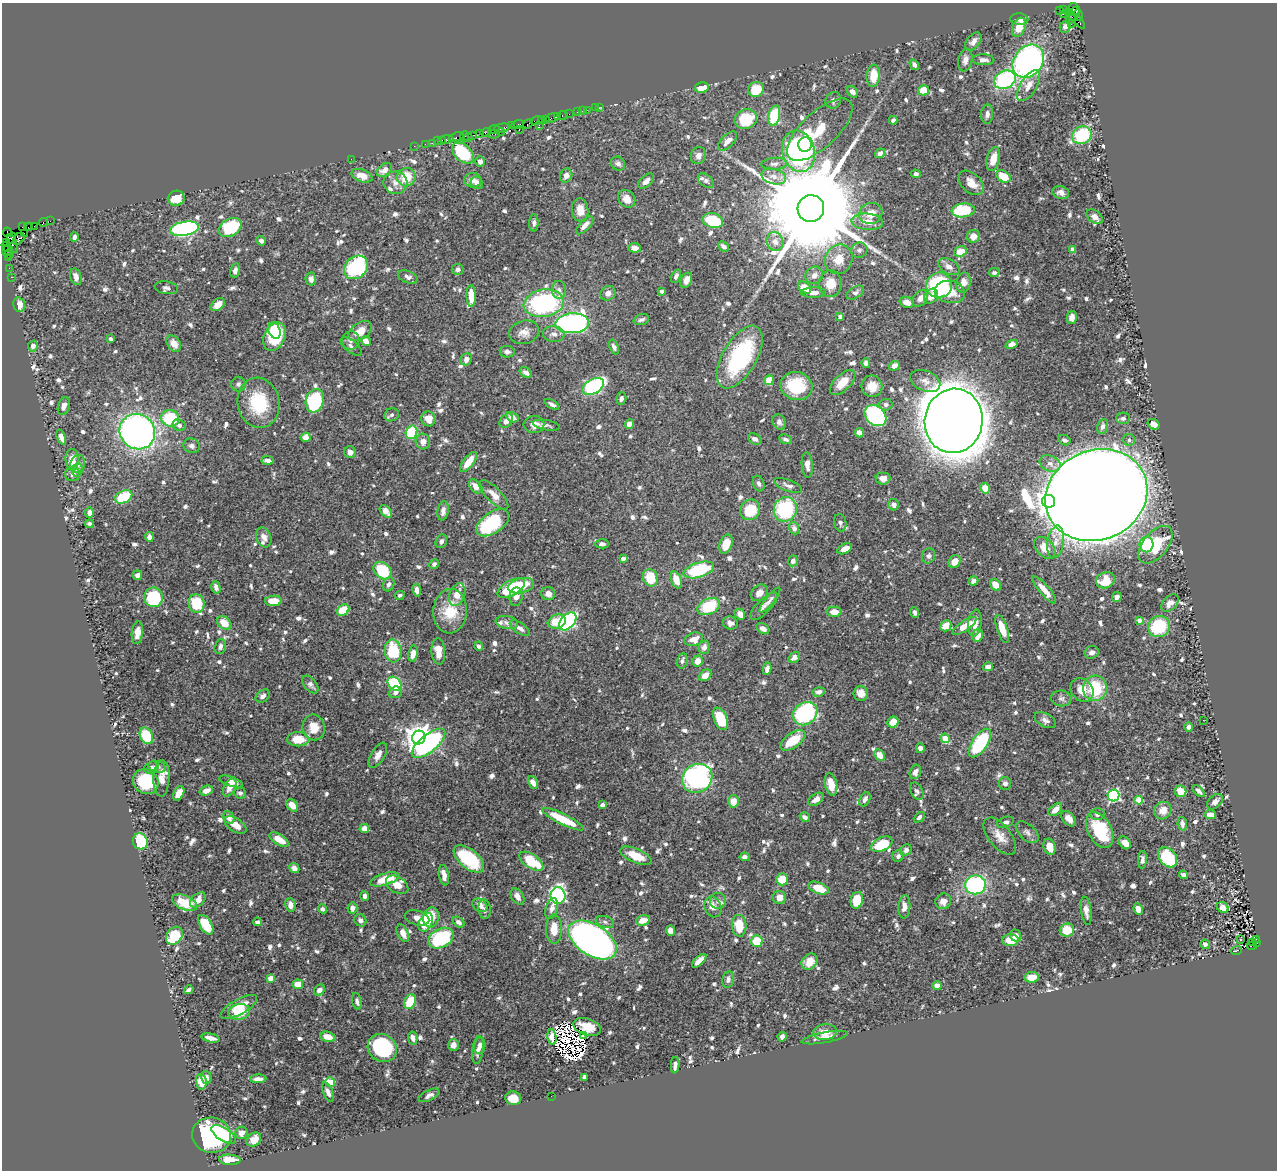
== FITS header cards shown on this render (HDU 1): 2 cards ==
NAXIS1  =                 1275
NAXIS2  =                 1168

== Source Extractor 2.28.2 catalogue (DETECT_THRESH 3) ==
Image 1275 x 1168 px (HDU 1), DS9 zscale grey, 1 PNG px = 1 image px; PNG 1279 x 1172 px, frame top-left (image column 1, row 1168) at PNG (2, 3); each listed source drawn as its Kron ellipse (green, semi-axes under 4 px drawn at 4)
Background 0.788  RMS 0.018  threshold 0.0536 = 3 sigma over >= 5 px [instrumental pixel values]
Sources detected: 940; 7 with non-positive FLUX_AUTO (blend fragments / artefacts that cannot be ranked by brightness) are neither listed nor drawn; of the other 933, the 500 brightest by FLUX_AUTO listed and drawn (433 fainter detections omitted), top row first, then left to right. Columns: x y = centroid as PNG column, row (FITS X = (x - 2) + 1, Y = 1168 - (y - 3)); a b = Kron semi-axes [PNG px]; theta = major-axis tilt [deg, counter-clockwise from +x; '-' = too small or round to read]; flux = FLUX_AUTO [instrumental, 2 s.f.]
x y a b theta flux
1059 10 3 3 - 310
1063 10 3 3 - 38
1074 10 6 5 - 250
1069 12 3 3 - 320
1063 14 2 2 - 15
1073 15 9 5 57 360
1078 15 6 4 -71 370
1019 19 9 5 -4 3.8
1076 20 12 3 -46 200
1071 24 2 2 - 18
1019 27 10 6 68 19
1065 27 6 5 - 4.7
973 41 10 6 50 7.5
965 60 11 7 80 7.2
983 60 11 5 -2 6.6
1028 61 18 14 53 380
914 65 5 4 - 3.6
873 76 11 6 85 23
1005 80 11 9 28 140
1029 86 17 8 59 12
702 88 7 5 11 16
756 89 8 7 - 31
923 90 6 5 - 20
852 92 6 4 -52 6.3
833 100 8 7 - 4.2
595 108 2 2 - 5.7
599 108 3 2 - 22
587 110 2 2 - 25
582 111 2 2 - 13
577 112 3 2 - 61
569 114 2 2 - 14
987 114 9 6 88 5.3
563 115 5 3 - 96
558 116 3 2 - 65
774 116 10 5 77 63
552 118 7 3 21 130
746 119 11 9 24 56
537 120 6 3 15 78
542 120 4 3 - 110
546 120 2 2 - 30
893 120 4 4 - 3.6
518 124 6 3 15 120
528 124 5 3 - 80
539 125 2 2 - 12
511 126 4 2 - 34
502 128 8 3 13 310
494 129 6 2 18 63
519 129 3 2 - 54
820 130 41 17 43 52
486 132 6 3 16 120
501 132 4 2 - 59
480 133 4 2 - 80
494 134 6 2 0 66
472 135 2 2 - 7.1
1082 135 10 8 29 75
465 136 5 3 - 78
456 137 8 2 18 58
468 137 4 3 - 90
447 139 6 3 2 140
442 140 3 3 - 71
438 141 3 2 - 39
728 141 12 6 45 8.9
432 143 2 2 - 22
425 144 2 2 - 32
805 145 7 6 - 49
414 146 2 2 - 20
799 151 21 16 -74 220
463 153 13 8 -41 53
880 153 5 4 - 4.5
698 156 9 7 69 6.9
351 159 2 2 - 51
993 159 12 6 74 16
480 161 5 5 - 5.5
618 164 7 6 - 4.9
774 164 13 6 3 5
385 170 8 6 37 11
916 174 5 4 - 3.8
566 175 7 6 - 7.6
362 176 11 6 -20 12
774 176 12 7 -15 9.3
1003 176 7 5 -30 27
406 177 9 9 - 30
473 180 8 7 - 9
646 181 9 5 42 7.4
706 181 9 6 -36 4.4
395 183 12 11 - 9.3
477 183 6 5 - 6.9
971 183 15 9 -43 14
1061 192 8 6 -15 6.4
176 198 8 7 - 22
627 199 9 8 - 12
811 208 13 13 - 49000
580 210 12 8 -82 13
963 210 11 7 7 58
871 213 12 10 19 16
1095 217 9 6 -39 5.7
50 221 2 2 - 14
713 221 10 7 -17 73
43 222 4 3 - 100
867 222 16 8 -4 15
534 223 8 4 88 3.9
585 225 11 5 48 9.1
34 226 2 2 - 12
23 227 3 3 - 14
29 227 4 2 - 40
230 228 12 8 31 78
184 229 14 7 10 250
7 232 5 2 - 26
24 233 2 2 - 28
973 236 6 6 - 11
74 237 5 3 - 4
11 238 6 4 50 140
19 239 7 4 47 320
261 241 5 4 - 3.6
775 242 10 8 -70 9.2
7 243 3 2 - 39
12 243 10 4 -73 270
724 246 6 4 -42 4
7 247 6 3 -37 63
635 248 6 5 - 8.6
1072 249 4 3 - 4.9
859 250 8 7 - 4.5
6 251 5 4 - 100
960 251 6 5 - 17
9 253 5 3 - 120
8 257 3 2 - 25
839 259 15 13 60 21
356 267 13 10 43 160
949 267 12 7 -30 7.1
9 268 2 2 - 15
458 269 6 5 - 4.1
235 270 7 4 75 4.7
994 273 5 4 - 3.6
814 275 9 8 - 7.3
676 276 7 4 66 4.7
11 277 3 2 - 23
76 277 8 5 -74 6.8
408 277 10 6 -22 5.5
311 279 6 5 - 5.5
686 280 8 5 64 11
963 282 10 7 79 12
830 283 13 11 -87 20
939 285 13 12 - 170
166 288 12 6 -9 4.3
805 288 7 5 -36 17
559 290 9 7 88 4.8
662 291 4 3 - 3.8
855 292 9 5 32 4
950 292 15 11 -10 23
608 293 8 7 - 6.4
814 293 12 5 0 8.1
471 296 11 4 -89 21
931 296 8 6 51 10
920 298 9 6 52 7.4
907 302 7 5 -17 8.5
544 303 20 14 10 180
19 305 7 6 - 10
218 305 8 5 39 12
840 317 4 4 - 4.1
1072 317 6 5 - 6.2
641 319 8 5 19 3.6
572 323 17 10 4 390
274 330 8 6 -67 20
360 331 13 8 31 18
524 332 15 11 15 11
554 334 11 8 -7 7.5
275 337 15 10 66 66
110 339 4 3 - 3.9
351 340 9 8 - 4.5
366 341 5 4 - 9.1
174 344 9 6 -56 11
1012 344 6 4 22 5.6
33 346 5 5 - 5.2
351 346 13 6 -39 4.7
614 347 8 4 -65 4.3
507 352 7 6 - 4.6
740 357 35 17 59 150
466 359 6 5 - 5.8
866 363 5 4 - 4.3
894 366 6 4 19 8.7
526 373 7 4 -34 5.5
769 380 5 4 - 18
925 381 16 10 -24 9.5
843 382 16 8 44 21
238 384 7 7 - 3.8
593 386 11 7 30 210
796 386 16 14 -16 57
872 386 11 10 - 17
621 398 6 5 - 4.2
315 401 12 9 73 110
258 403 25 21 -80 61
552 404 8 4 -31 4.2
886 405 6 6 - 3.7
64 406 9 5 72 6.4
392 415 7 6 - 3.7
875 416 12 9 -40 210
512 417 6 5 - 8.6
170 418 9 8 - 76
1123 418 7 6 - 3.7
428 419 7 7 - 13
506 421 8 6 52 7
954 421 32 29 81 5000
779 422 8 6 -62 4.4
629 424 5 4 - 9.7
1154 424 6 5 - 11
179 425 7 5 -29 3.6
534 425 10 8 3 11
546 425 13 5 -10 3.7
1103 426 7 5 78 5.8
137 432 18 17 - 530
411 432 7 5 71 70
859 433 5 4 - 8.4
61 437 8 4 -69 6.2
306 437 5 4 - 14
755 439 7 5 -25 5.1
786 439 7 4 -21 3.7
1064 440 6 5 - 4.2
1129 440 6 6 - 3.7
423 441 8 7 - 7.6
192 446 8 7 - 4.3
350 452 6 5 - 7.1
72 460 11 6 -87 16
268 460 6 3 -4 5.1
468 462 12 5 52 17
1050 463 11 7 -24 6.6
78 464 9 7 70 6.7
807 465 13 5 -85 8
77 470 7 5 82 4.3
72 474 7 7 - 5
883 478 7 6 - 7.5
759 483 8 5 -69 3.9
788 485 15 5 -22 5.6
476 486 8 5 -47 11
985 488 5 5 - 20
494 495 19 7 -45 12
1096 495 52 45 24 9400
124 497 9 6 26 53
1049 501 7 6 - 750
894 505 6 5 - 4.9
785 509 12 11 - 100
750 510 11 9 51 37
386 511 7 5 -46 8.1
443 511 9 5 81 6.6
89 513 5 4 - 5.3
493 523 18 10 35 92
840 523 9 6 -78 4.1
89 524 4 4 - 3.6
794 528 6 5 - 6.2
149 537 5 4 - 4.6
264 537 10 7 -70 7.5
441 541 7 5 64 4.4
1056 542 16 8 81 10
602 544 7 4 1 4.6
726 544 10 6 72 17
1146 544 8 7 - 68
1156 545 22 12 50 57
1045 548 12 8 -47 14
845 549 8 4 26 9.8
928 556 8 6 70 3.9
623 559 4 4 - 9.3
793 561 5 5 - 6.9
955 562 7 5 54 12
434 564 5 4 - 3.7
699 570 16 7 16 80
383 571 10 7 -44 63
137 575 5 4 - 4.4
650 578 9 7 -67 34
676 580 9 5 -68 18
1105 580 10 8 21 32
973 581 5 4 - 6.2
389 584 7 5 65 4.6
996 585 6 5 - 15
521 586 13 7 14 35
216 587 6 4 -74 5.5
511 588 15 7 29 55
417 590 6 4 -80 6.4
1044 590 17 5 -49 11
759 593 9 7 40 9.9
548 594 7 6 - 7.8
400 595 5 4 - 3.8
457 595 12 7 68 15
153 597 10 9 - 82
516 597 9 6 80 10
1117 597 5 4 - 4.7
770 600 15 4 51 3.9
273 601 8 5 1 20
197 603 9 8 - 42
1170 603 10 6 45 7.6
709 606 12 7 26 56
764 606 18 7 45 6.9
343 610 7 5 35 32
450 611 22 17 86 38
834 612 7 5 -2 11
915 612 6 4 -67 3.7
740 614 6 5 - 8.9
1139 620 4 3 - 6.9
568 621 10 6 47 250
557 622 9 7 17 22
224 623 8 6 -38 18
507 623 11 6 -9 5
730 623 7 6 - 5.3
975 623 13 6 83 11
946 626 6 5 - 14
964 626 14 5 34 18
1159 626 11 10 - 67
520 628 11 5 -34 6.6
763 629 7 5 -34 6.7
1002 629 14 5 -71 20
137 633 11 5 83 9.3
978 635 7 5 78 14
694 639 9 6 16 14
479 646 4 4 - 3.8
220 647 7 5 74 4.6
704 647 6 5 - 6.4
393 651 11 8 -84 51
438 651 13 7 -86 14
1092 652 7 6 - 5.7
413 654 8 5 81 10
794 657 6 5 - 6.4
682 661 8 5 77 4
698 661 5 5 - 12
988 667 5 4 - 7.4
767 669 6 4 81 6.4
705 675 7 5 41 14
395 684 8 6 -44 82
310 685 10 6 -50 4.2
1095 688 12 11 - 57
1082 690 13 10 -51 19
396 692 6 5 - 5.3
818 692 6 4 15 5.6
861 693 7 7 - 11
263 696 8 5 38 4.7
1061 698 10 8 -8 4.8
805 713 13 11 40 150
721 719 12 6 -66 50
1045 720 11 6 -29 5.4
1203 720 2 2 - 4.3
893 722 6 5 - 15
314 727 13 11 -79 19
1189 727 4 4 - 6.3
146 736 8 6 -65 46
419 737 7 6 - 1300
945 738 5 4 - 28
298 739 11 7 -1 24
793 740 14 7 35 35
429 743 20 8 39 200
980 743 16 7 56 110
920 748 5 4 - 5.4
378 755 14 6 59 8.2
880 755 6 5 - 15
157 767 9 5 -16 4.7
151 768 7 5 24 4.2
915 772 7 5 69 7.5
161 778 18 8 87 13
697 778 16 14 33 320
231 781 12 5 -18 6.5
146 782 13 12 - 45
533 782 6 4 -60 8.5
1005 783 6 6 - 4.5
831 784 11 6 -77 19
230 787 10 5 62 8.8
206 791 7 5 20 8.7
917 791 9 6 -62 3.7
1181 791 6 5 - 21
1199 791 7 4 -45 4.9
179 793 8 5 60 15
240 793 6 5 - 3.7
1113 795 6 6 - 170
816 799 8 5 35 8.3
865 799 8 5 63 5.2
1139 800 4 4 - 40
733 801 6 5 - 14
1215 802 9 6 43 6.5
292 805 7 5 -48 11
602 805 4 3 - 5
1055 810 8 5 42 11
1163 810 9 8 - 13
1098 814 7 6 - 5.6
1210 815 6 4 -11 7
229 817 6 5 - 9
805 817 5 4 - 4
919 817 6 4 43 4.1
563 819 23 5 -26 44
1069 819 9 5 -49 9.2
1005 822 9 5 20 4.3
1182 824 7 4 -81 4.7
235 825 12 6 -32 12
364 829 5 4 - 12
1100 830 19 11 -63 65
1027 832 14 8 -43 5.5
1000 836 22 11 -52 15
279 839 10 5 -32 20
140 841 8 7 - 79
1125 843 7 5 -51 12
882 844 11 6 27 43
1050 847 8 6 -73 15
906 850 6 5 - 4.6
636 856 17 7 -23 25
898 856 6 5 - 3.8
745 857 5 4 - 4.9
1167 857 11 8 -49 71
469 859 18 9 -39 80
1142 860 9 4 87 4.5
531 861 14 7 -34 48
294 868 5 4 - 5.4
444 875 10 5 -79 9.4
1183 875 4 4 - 5.4
385 879 15 6 17 29
782 879 6 5 - 24
397 885 12 8 -32 13
975 885 10 9 - 140
819 888 10 5 -20 25
365 896 5 3 - 4.1
558 896 8 7 - 210
517 897 9 6 -58 7.1
779 897 7 6 - 10
198 900 9 6 44 12
857 900 8 6 79 33
718 901 8 8 - 4.9
943 901 8 7 - 8.5
185 903 13 7 -22 25
290 905 7 5 -82 8.3
480 905 8 6 -34 7.4
713 907 10 8 -70 10
904 907 12 6 86 8
352 908 5 5 - 7.6
1223 908 6 5 - 7.4
322 909 5 4 - 3.9
484 909 10 6 -83 3.8
552 909 11 6 73 6.9
1138 909 6 4 -81 8.3
1086 911 14 5 -82 6.9
431 917 10 7 75 38
417 918 12 7 -16 12
360 920 6 5 - 4.5
643 920 7 5 14 16
257 922 4 3 - 4.1
426 922 10 6 61 30
459 922 6 4 -41 5
605 922 9 5 -16 4
206 925 11 6 -58 47
739 926 11 7 -85 33
554 929 14 8 90 20
1067 930 7 6 - 25
670 931 5 4 - 9.3
403 933 9 5 -63 10
174 936 10 7 50 46
1016 936 6 5 - 6.7
441 938 13 9 28 110
1256 939 2 2 - 64
592 940 27 15 -32 610
1010 940 8 6 3 19
1241 940 3 3 - 4.4
757 941 6 5 - 36
1252 943 3 3 - 71
1257 943 3 3 - 110
1205 944 4 4 - 3.9
1252 946 5 3 - 96
1237 950 5 3 - 190
699 961 9 4 44 12
809 962 9 7 51 14
1032 977 7 5 6 14
271 978 4 4 - 16
728 979 8 5 77 4.1
298 984 5 4 - 21
937 986 4 4 - 12
189 990 5 3 - 3.6
319 990 6 5 - 7.7
357 1001 8 4 -78 3.7
410 1002 8 5 66 38
239 1007 20 7 29 22
239 1012 11 8 10 26
587 1027 14 8 -18 11
825 1032 12 7 5 13
583 1035 2 2 - 230
328 1037 8 5 -13 13
552 1037 8 4 -84 8.8
782 1037 5 4 - 3.7
211 1038 9 4 -12 8.6
413 1038 7 4 -80 5.6
825 1038 23 5 10 9.1
453 1045 6 5 - 7.3
480 1045 8 5 81 5.9
382 1048 15 13 -35 120
478 1050 14 5 82 7.5
675 1065 8 3 85 5.2
206 1077 6 5 - 4.4
584 1077 4 4 - 4.1
258 1079 8 4 2 6.5
201 1082 8 5 -83 21
330 1082 5 4 - 40
328 1092 10 5 -66 5.6
429 1095 11 5 27 4.9
551 1096 2 2 - 52
513 1098 8 6 -11 22
241 1133 6 6 - 6.3
224 1134 14 6 -32 20
212 1135 19 17 -12 170
254 1140 8 6 42 12
230 1160 11 5 -3 15
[433 fainter detections neither listed nor drawn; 7 non-positive-flux detections neither listed nor drawn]